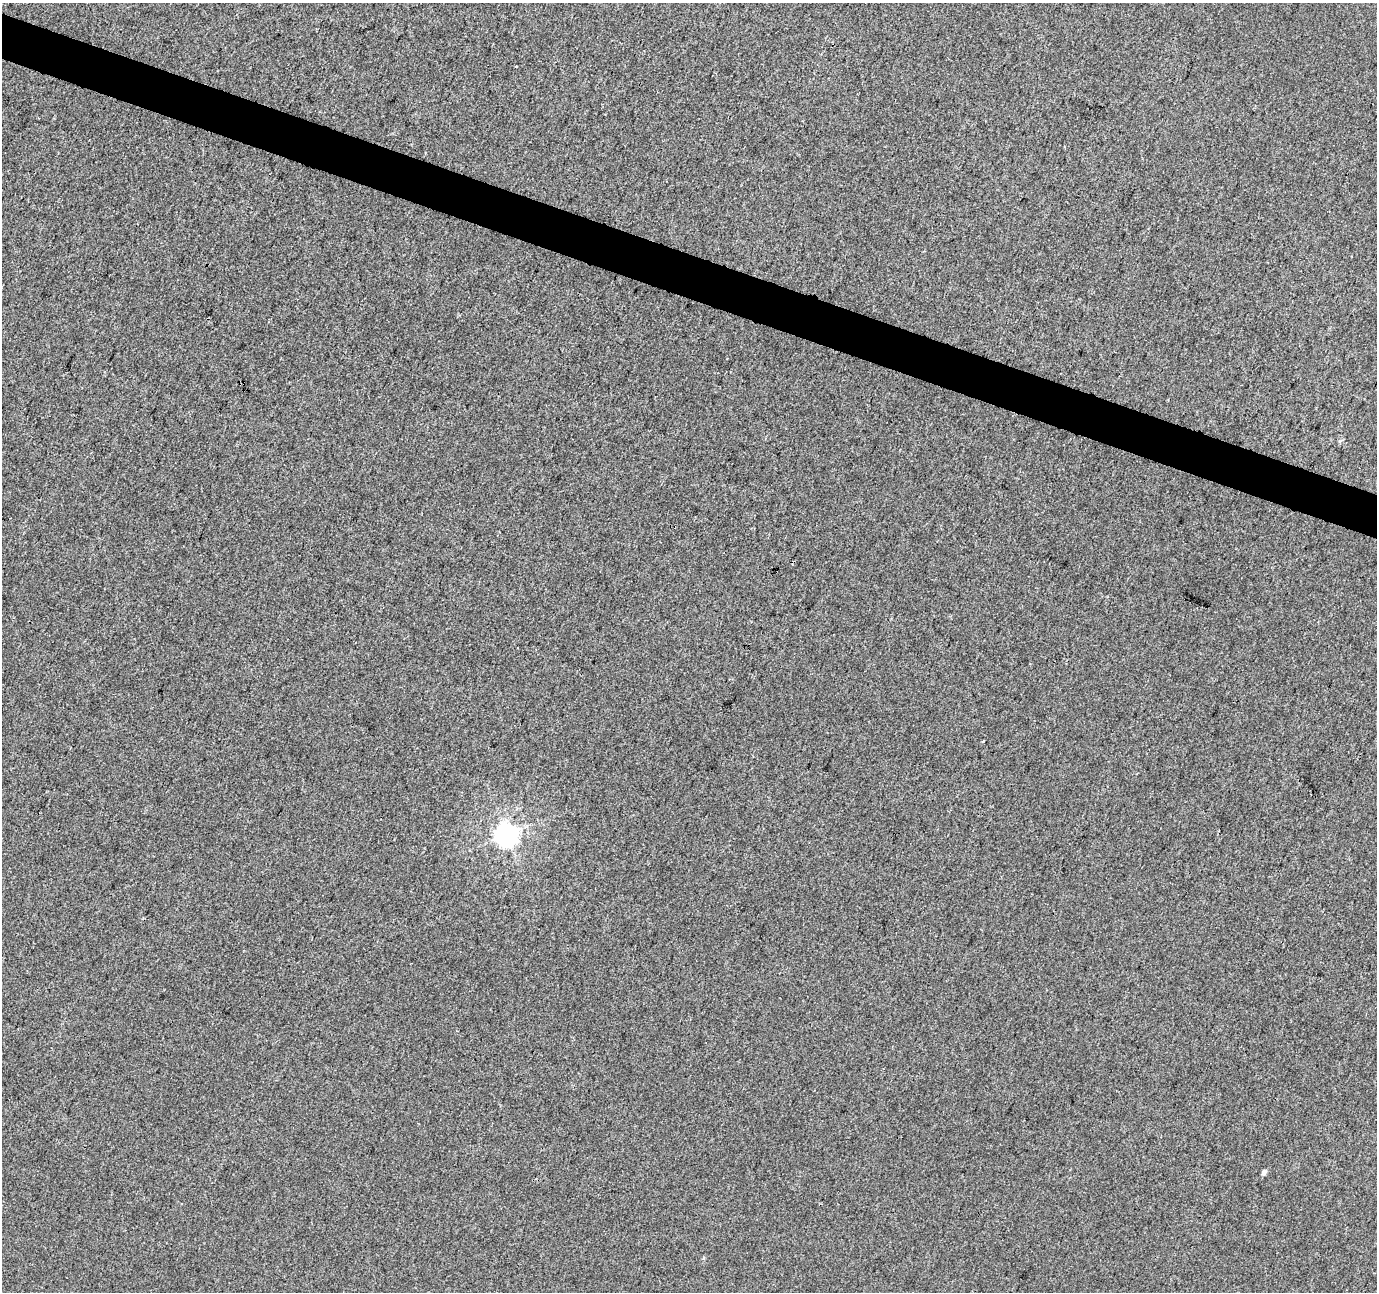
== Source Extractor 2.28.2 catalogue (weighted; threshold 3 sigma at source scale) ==
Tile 11 of 4 x 4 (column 3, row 3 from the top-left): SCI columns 2760-4134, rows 1567-2856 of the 5511 x 5649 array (HDU 1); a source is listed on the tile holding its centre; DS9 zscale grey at full resolution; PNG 1379 x 1294 px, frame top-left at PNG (2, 3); no overlay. Shown black and unused: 3% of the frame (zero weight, under 3 of 4 exposures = <1% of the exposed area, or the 3 px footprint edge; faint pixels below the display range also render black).
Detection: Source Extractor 2.28.2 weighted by HDU 2 'WHT'; one run over the whole footprint, this tile lists its part. Background 0.00298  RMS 0.0037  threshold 0.0167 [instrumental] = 3 sigma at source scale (4.5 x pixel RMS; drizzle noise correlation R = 1.50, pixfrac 1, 0.0396/0.0396 arcsec/px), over >= 5 px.
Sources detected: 3; all 3 listed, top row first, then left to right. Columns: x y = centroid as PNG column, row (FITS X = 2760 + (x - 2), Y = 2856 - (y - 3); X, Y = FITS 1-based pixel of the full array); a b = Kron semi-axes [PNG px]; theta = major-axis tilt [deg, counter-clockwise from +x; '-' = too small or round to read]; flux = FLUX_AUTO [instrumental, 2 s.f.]
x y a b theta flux
516 66 3 2 - 0.77
506 835 7 7 - 300
1264 1173 5 4 - 1.4